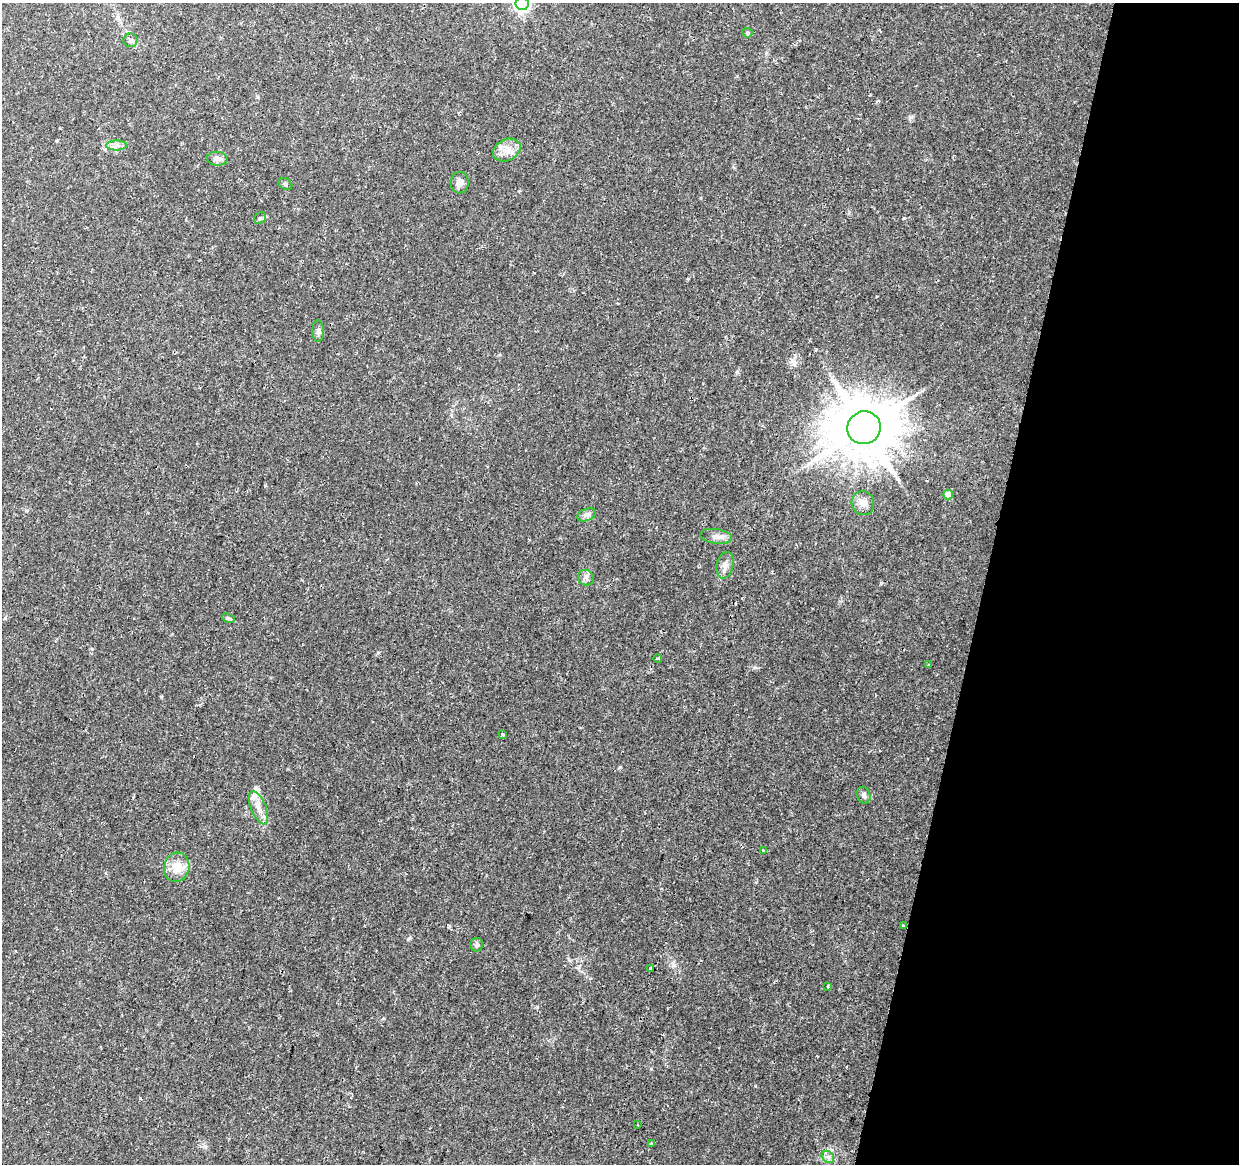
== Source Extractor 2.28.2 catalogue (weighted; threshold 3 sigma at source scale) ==
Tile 8 of 4 x 4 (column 4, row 2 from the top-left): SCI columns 3732-4968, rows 2656-3817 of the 4979 x 5250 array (HDU 1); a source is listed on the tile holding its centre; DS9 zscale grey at full resolution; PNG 1241 x 1166 px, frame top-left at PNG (2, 3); each listed source drawn as its Kron ellipse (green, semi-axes under 4 px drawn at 4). Shown black and unused: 21% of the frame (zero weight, under 2 of 3 exposures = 3% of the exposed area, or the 3 px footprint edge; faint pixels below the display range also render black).
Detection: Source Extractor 2.28.2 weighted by HDU 2 'WHT'; one run over the whole footprint, this tile lists its part. Background 0.0313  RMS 0.0031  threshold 0.0141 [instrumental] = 3 sigma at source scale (4.5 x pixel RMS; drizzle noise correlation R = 1.50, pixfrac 1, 0.0396/0.0396 arcsec/px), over >= 5 px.
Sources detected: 33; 1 inside a brighter listed object's ellipse — not listed separately; the other 32 listed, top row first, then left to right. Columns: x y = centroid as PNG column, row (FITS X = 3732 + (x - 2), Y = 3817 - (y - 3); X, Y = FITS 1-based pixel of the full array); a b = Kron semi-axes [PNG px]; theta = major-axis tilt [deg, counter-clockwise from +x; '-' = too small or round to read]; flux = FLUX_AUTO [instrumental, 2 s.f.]
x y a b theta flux
522 4 6 6 - 83
747 33 5 4 - 0.5
131 40 7 7 - 0.86
117 146 10 5 1 1.3
507 150 14 10 27 3.2
217 159 10 7 -4 1.6
460 183 10 9 - 1.8
285 184 7 5 -28 0.65
260 218 6 5 - 0.53
318 331 11 6 -88 0.99
864 428 17 16 - 2200
948 495 5 4 - 3.4
863 503 12 11 - 2.6
587 515 10 6 21 1
716 536 16 7 -7 1.7
725 565 13 8 77 1.8
586 578 8 7 - 1.1
229 618 7 4 -19 0.41
658 658 4 3 - 0.31
928 665 4 3 - 0.48
503 734 3 3 - 1.1
864 795 8 6 -69 0.98
258 808 18 7 -67 3
763 850 3 3 - 0.45
177 867 15 12 75 4.8
903 926 3 3 - 0.34
477 945 7 6 - 0.85
651 968 4 3 - 0.38
827 986 4 2 - 0.33
637 1124 3 2 - 0.3
651 1144 3 3 - 1
828 1157 7 5 -44 0.86
Isophote crosses this tile's border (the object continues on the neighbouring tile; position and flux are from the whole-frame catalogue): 1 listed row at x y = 522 4
Unlisted compact peaks at least as high as the median listed source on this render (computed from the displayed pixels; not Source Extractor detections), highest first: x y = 674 965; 620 767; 409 938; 737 372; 140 1098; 904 218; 161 696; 651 1069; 755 1086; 910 117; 794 363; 258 97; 265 485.